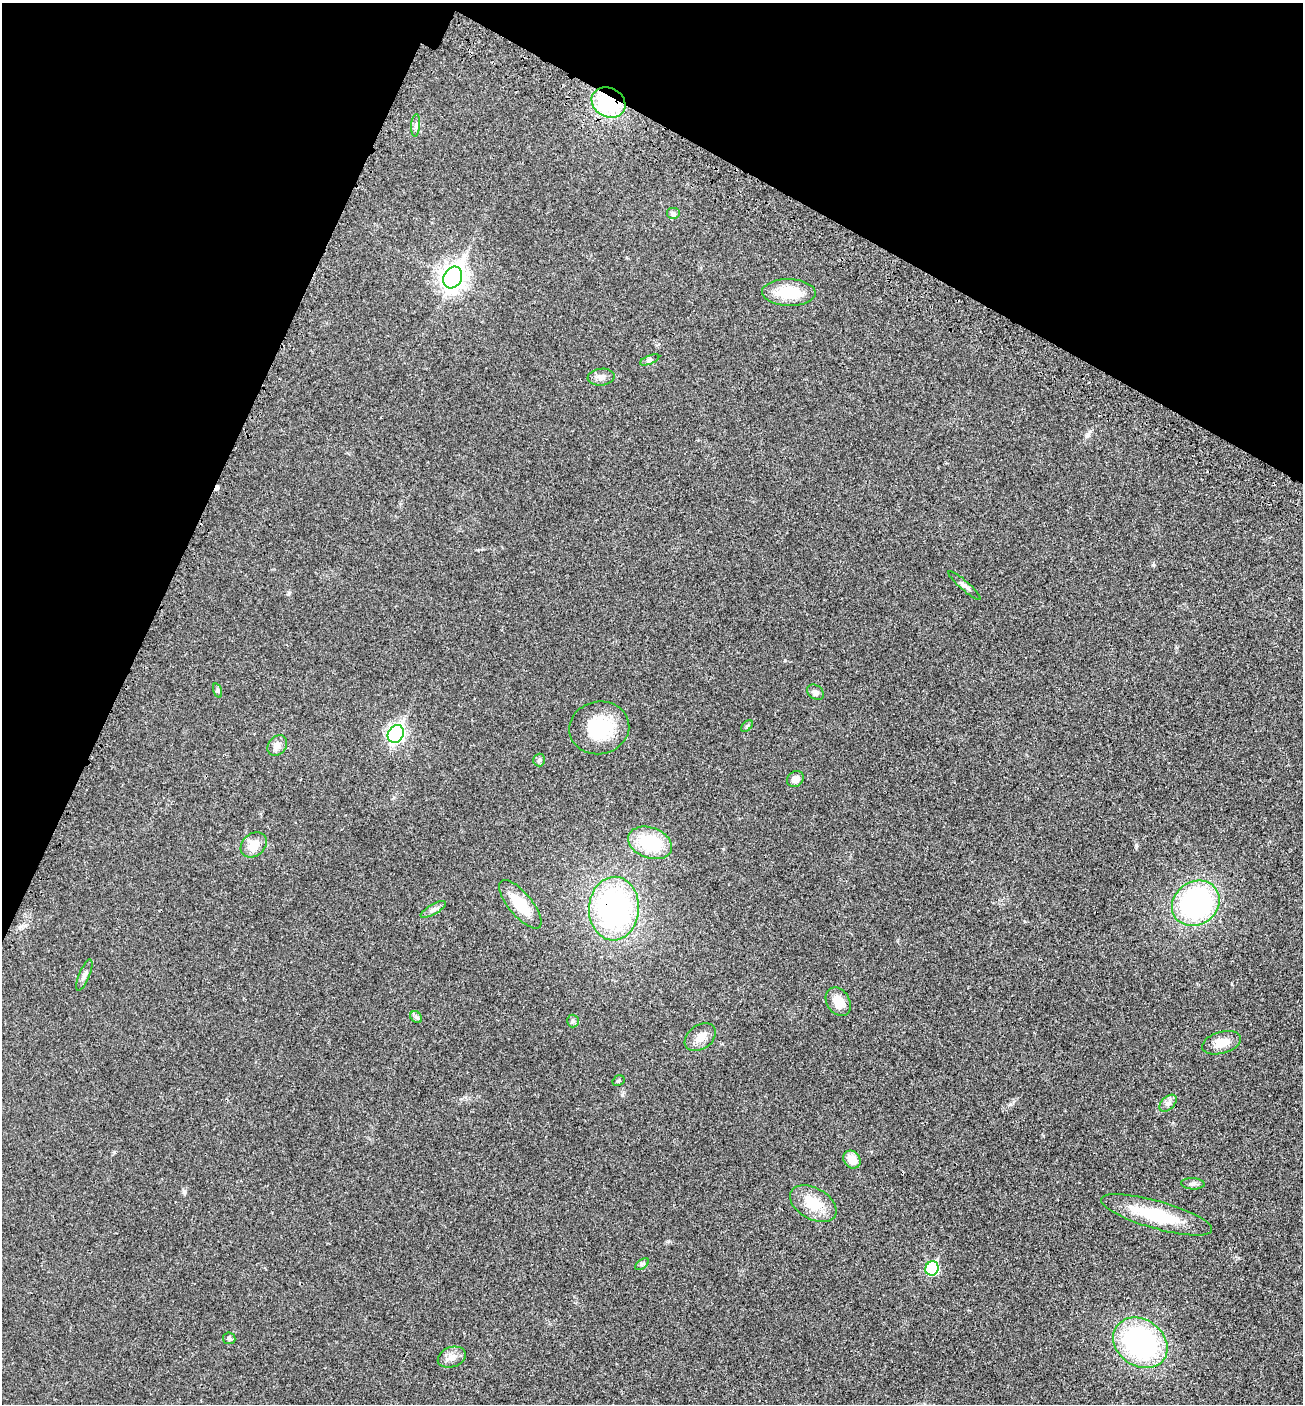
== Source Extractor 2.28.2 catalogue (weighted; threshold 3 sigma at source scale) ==
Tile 2 of 4 x 4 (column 2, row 1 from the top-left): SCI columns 1540-2840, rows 4315-5716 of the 5815 x 5821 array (HDU 1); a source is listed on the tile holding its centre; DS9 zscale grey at full resolution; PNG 1305 x 1406 px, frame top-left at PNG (2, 3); each listed source drawn as its Kron ellipse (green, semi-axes under 4 px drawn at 4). Shown black and unused: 23% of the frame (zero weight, under 3 of 4 exposures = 8% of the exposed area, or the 3 px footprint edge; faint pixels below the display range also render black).
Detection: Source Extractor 2.28.2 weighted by HDU 2 'WHT'; one run over the whole footprint, this tile lists its part. Background 0.0234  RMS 0.0035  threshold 0.0157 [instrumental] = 3 sigma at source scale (4.5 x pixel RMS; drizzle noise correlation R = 1.50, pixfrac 1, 0.05/0.05 arcsec/px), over >= 5 px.
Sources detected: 40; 1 cosmic-ray / hot-pixel residue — neither listed nor drawn; the other 39 listed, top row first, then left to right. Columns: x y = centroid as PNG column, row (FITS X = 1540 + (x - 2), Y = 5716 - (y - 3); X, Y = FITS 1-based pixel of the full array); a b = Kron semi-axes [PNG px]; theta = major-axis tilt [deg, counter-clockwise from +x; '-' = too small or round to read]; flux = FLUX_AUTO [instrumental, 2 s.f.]
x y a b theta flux
609 102 18 14 -30 27
416 125 11 4 86 0.96
673 214 7 6 - 0.95
453 277 11 9 61 260
789 292 27 13 -2 12
650 360 10 4 22 0.71
601 377 13 8 6 2
964 586 21 4 -42 1.3
217 690 7 3 -71 0.52
815 692 9 6 -35 1.2
747 726 7 4 45 0.58
599 728 30 26 11 18
396 734 9 7 60 90
277 746 11 8 49 1.9
539 760 6 6 - 0.7
795 779 9 7 38 1.8
650 843 23 15 -20 18
254 845 14 11 41 4.5
1196 903 25 21 37 60
520 904 30 11 -50 10
433 909 14 5 30 1.3
614 909 32 25 87 73
84 975 17 5 67 1.4
838 1002 15 11 -58 5.3
416 1017 7 5 -45 0.71
573 1021 6 6 - 0.66
700 1037 17 12 36 3.5
1221 1043 20 10 16 4.7
618 1081 6 5 - 0.54
1168 1103 10 6 44 1.3
852 1159 9 8 - 4.5
1193 1184 12 5 -3 1.1
813 1204 25 15 -30 8.9
1156 1215 58 13 -16 19
642 1264 8 4 37 0.64
932 1268 7 6 - 28
229 1338 6 6 - 0.64
1140 1343 29 23 -36 60
452 1357 14 10 19 2.6
Overlapping masked pixels (flux is a lower limit): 2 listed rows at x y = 609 102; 614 909
Unlisted compact peaks at least as high as the median listed source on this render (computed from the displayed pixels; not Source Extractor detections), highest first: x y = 1136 845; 1153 565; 785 660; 1088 434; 622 1095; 184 1192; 289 593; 1010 1104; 723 849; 114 1152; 1238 1258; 669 1241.